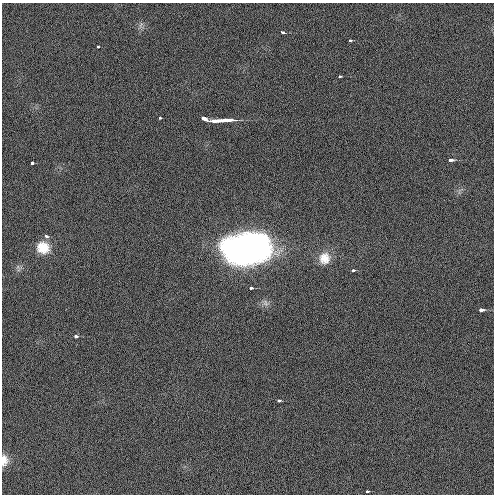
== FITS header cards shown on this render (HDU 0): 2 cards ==
NAXIS1  =                  492 / Axis length
NAXIS2  =                  492 / Axis length

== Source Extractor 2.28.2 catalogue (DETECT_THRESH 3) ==
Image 492 x 492 px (HDU 0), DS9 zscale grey, 1 PNG px = 1 image px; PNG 496 x 496 px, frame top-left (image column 1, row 492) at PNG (2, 3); no overlay
Background 0.955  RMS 3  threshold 8.95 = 3 sigma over >= 5 px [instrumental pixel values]
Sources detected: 22; all 22 listed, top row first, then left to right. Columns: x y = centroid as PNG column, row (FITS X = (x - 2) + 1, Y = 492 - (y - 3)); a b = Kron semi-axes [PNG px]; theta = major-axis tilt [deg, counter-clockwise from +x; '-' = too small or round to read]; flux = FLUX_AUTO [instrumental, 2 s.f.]
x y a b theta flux
283 33 4 3 - 770
350 40 3 3 - 570
98 47 3 3 - 510
340 76 3 3 - 580
160 118 3 3 - 520
203 118 5 3 - 4200
226 120 19 3 2 9300
214 121 4 3 - 2000
450 160 4 3 - 3400
32 163 3 3 - 2000
46 236 4 4 - 870
43 248 17 16 - 4400
247 248 45 27 5 71000
324 258 16 14 79 3000
18 267 7 6 - 660
353 270 3 3 - 980
251 288 3 3 - 1000
481 310 4 3 - 2400
76 336 3 3 - 2000
279 401 3 3 - 1100
4 460 13 8 88 1700
367 491 3 3 - 700
At the frame edge (FLAGS 8, measured only in part): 1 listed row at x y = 4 460